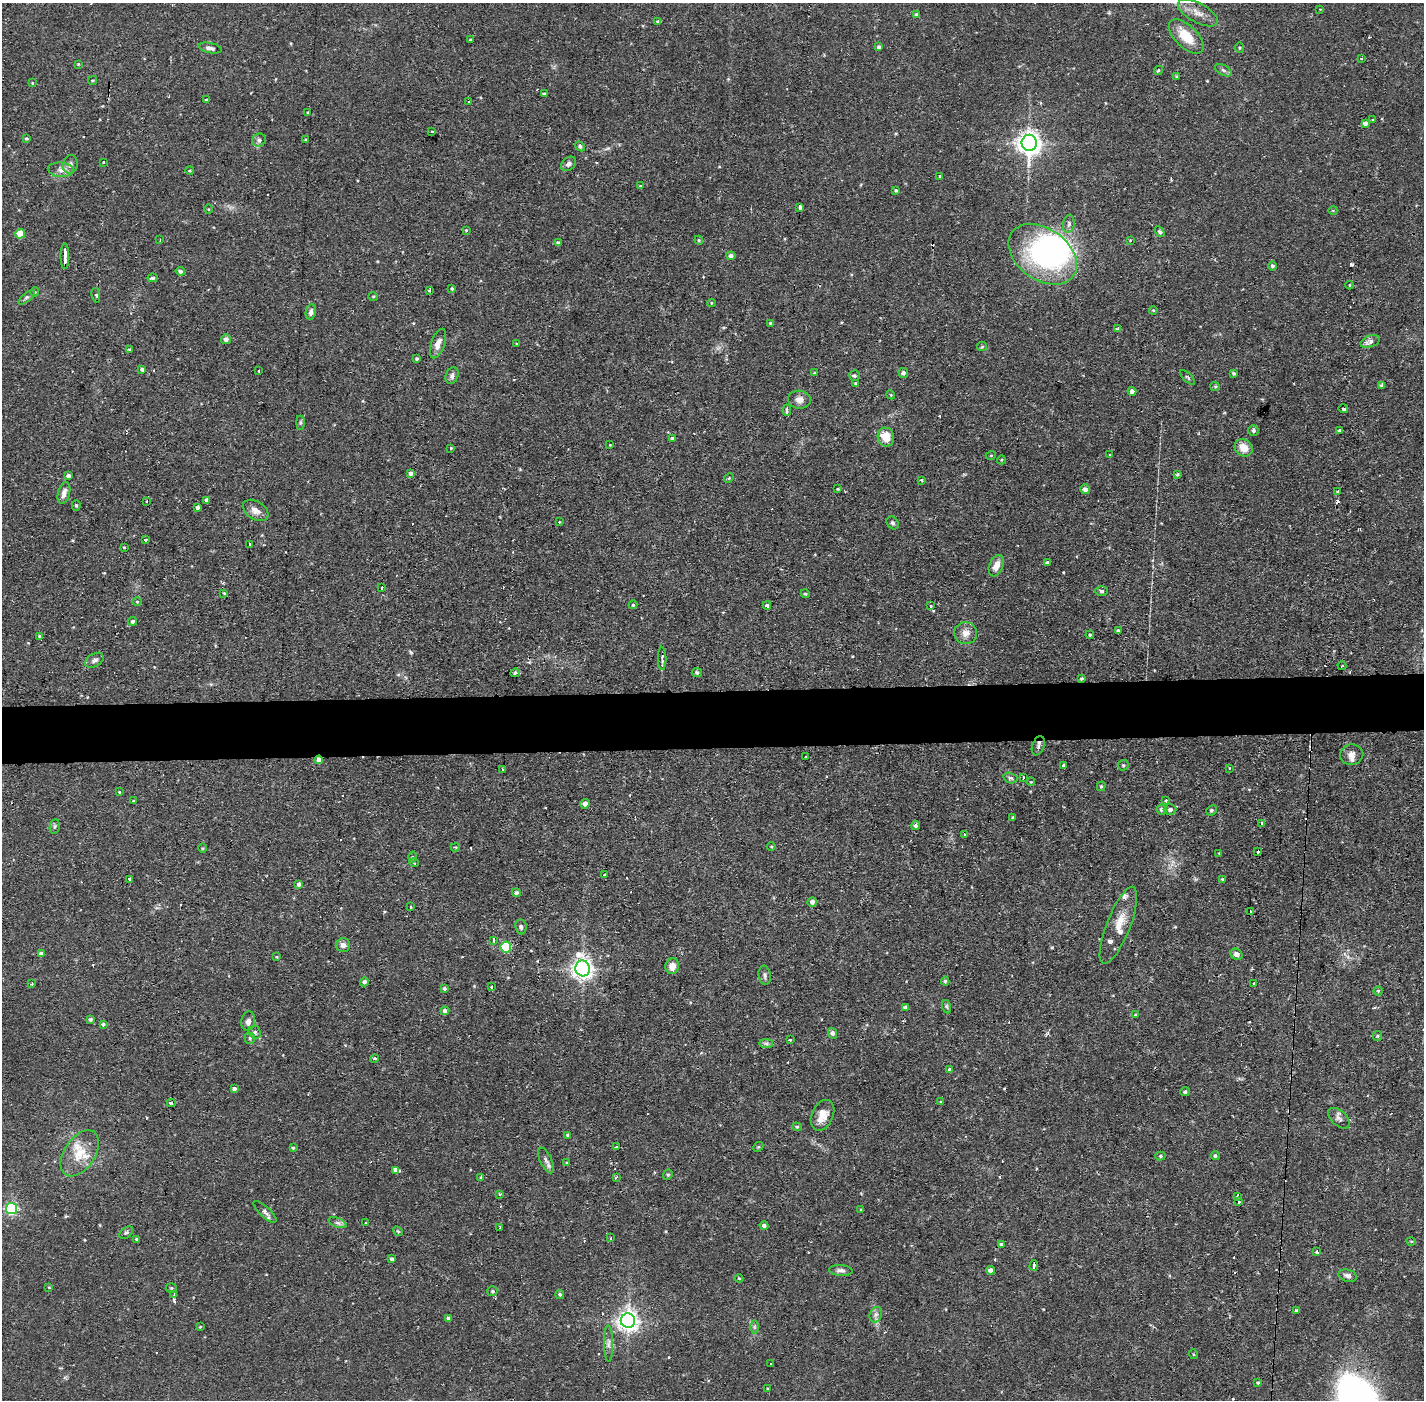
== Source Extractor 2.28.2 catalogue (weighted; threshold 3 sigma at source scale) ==
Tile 5 of 3 x 3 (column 2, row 2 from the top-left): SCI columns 1424-2845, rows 1450-2847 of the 4268 x 4298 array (HDU 1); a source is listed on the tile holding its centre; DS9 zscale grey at full resolution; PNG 1426 x 1402 px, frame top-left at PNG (2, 3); each listed source drawn as its Kron ellipse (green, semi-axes under 4 px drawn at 4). Shown black and unused: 4% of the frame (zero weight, under 2 of 3 exposures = <1% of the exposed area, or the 3 px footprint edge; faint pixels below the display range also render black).
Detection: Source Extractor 2.28.2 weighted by HDU 2 'WHT'; one run over the whole footprint, this tile lists its part. Background 0.0738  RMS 0.006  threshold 0.0271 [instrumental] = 3 sigma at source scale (4.5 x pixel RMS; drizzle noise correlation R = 1.50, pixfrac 1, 0.05/0.05 arcsec/px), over >= 5 px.
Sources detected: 308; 2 inside a brighter object's white glare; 30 cosmic-ray / hot-pixel residue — neither listed nor drawn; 6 inside a brighter listed object's ellipse — not listed separately; the other 270 listed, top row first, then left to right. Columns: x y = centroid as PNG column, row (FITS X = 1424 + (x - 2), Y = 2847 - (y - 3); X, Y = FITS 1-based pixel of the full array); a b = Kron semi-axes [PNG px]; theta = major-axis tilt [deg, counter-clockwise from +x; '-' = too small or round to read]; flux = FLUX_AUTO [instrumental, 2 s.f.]
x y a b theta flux
1320 9 2 2 - 0.48
1198 13 22 9 -28 6.4
916 14 3 3 - 0.73
657 22 4 4 - 1.2
1186 37 21 11 -44 15
471 40 3 3 - 2.2
879 47 4 4 - 1.4
210 48 12 5 -12 2.2
1239 48 5 3 - 0.61
1361 58 3 2 - 0.91
78 64 4 3 - 0.49
1158 70 5 3 - 1.2
1223 70 9 5 -28 1.6
1176 77 3 3 - 2.2
93 80 4 3 - 0.65
32 83 4 3 - 0.56
544 94 4 3 - 1.3
206 100 4 3 - 0.66
469 102 3 3 - 0.91
308 112 3 2 - 0.53
1373 120 3 3 - 1.1
1365 123 4 4 - 2.2
432 132 3 2 - 2.2
26 138 3 3 - 0.83
306 139 3 3 - 0.64
259 140 7 6 - 1.8
1029 143 8 7 - 510
580 146 5 4 - 1.1
104 162 3 3 - 1.4
70 164 9 7 75 2.5
569 164 8 6 40 2.3
61 170 13 7 -5 3.7
190 170 4 3 - 0.66
940 176 4 3 - 0.64
641 186 4 3 - 0.76
896 190 4 3 - 0.79
799 208 3 3 - 50
209 209 5 3 - 0.52
1333 210 4 3 - 0.47
1069 224 9 5 80 1.6
466 230 3 2 - 0.62
1160 232 6 4 -58 1.1
20 234 5 5 - 14
160 240 3 2 - 0.56
699 240 4 4 - 0.69
1130 240 2 2 - 0.4
558 243 4 3 - 1.2
1043 254 38 25 -35 130
65 256 13 3 90 12
731 256 4 4 - 2.2
1272 266 4 4 - 1.2
180 271 4 4 - 1.7
152 278 5 4 - 1.4
1350 285 4 3 - 0.69
452 288 4 3 - 0.64
430 290 3 3 - 4.8
35 292 4 4 - 0.64
96 295 7 3 -80 1.1
373 296 5 3 - 0.52
27 297 10 4 39 1.3
711 303 4 3 - 0.55
1153 310 4 3 - 0.53
311 312 7 5 78 2.2
770 323 4 4 - 0.62
1118 329 4 3 - 1.9
226 339 5 5 - 3
1370 341 10 5 19 3.9
438 343 15 6 70 4.4
516 344 3 2 - 1.2
982 347 5 4 - 0.71
130 350 3 2 - 1.3
417 359 3 3 - 0.8
142 369 4 3 - 1.3
259 370 3 2 - 0.7
815 373 4 4 - 0.82
903 373 5 4 - 1.7
1234 373 4 3 - 0.98
452 376 8 6 68 2.3
854 376 5 5 - 0.96
1188 377 10 4 -45 0.89
855 383 4 3 - 0.58
1382 385 4 4 - 1.6
1215 386 5 4 - 0.73
1132 391 4 4 - 2.2
891 395 4 3 - 0.52
799 400 11 9 -4 4
1343 409 5 3 - 2.6
787 410 6 3 90 2.6
300 423 7 4 -90 0.87
1253 431 5 5 - 1.4
1340 431 4 3 - 9.1
886 437 9 8 - 10
672 438 4 3 - 0.8
610 445 3 3 - 0.45
450 448 3 3 - 1.4
1244 448 10 8 -40 8.4
991 455 5 3 - 0.52
1109 455 3 2 - 0.67
1001 460 5 3 - 0.57
411 473 4 4 - 2.1
1177 474 3 3 - 0.76
68 476 4 3 - 1.8
729 478 5 4 - 0.66
922 480 4 3 - 0.58
838 489 3 3 - 0.59
1085 489 5 5 - 2.5
1338 491 2 2 - 0.83
64 493 11 6 75 3.5
207 500 4 3 - 2
147 501 3 2 - 0.89
76 505 5 4 - 0.87
198 507 4 3 - 1.7
256 510 14 9 -33 4.7
559 522 3 3 - 0.58
893 523 7 5 -49 1.2
145 540 3 2 - 1.2
249 544 3 3 - 1.8
124 547 3 3 - 0.56
1047 563 4 3 - 1.6
996 566 11 7 67 6.1
382 588 3 3 - 0.95
1102 591 6 4 -2 1.3
224 593 4 3 - 0.64
805 594 5 4 - 0.81
137 602 4 3 - 0.52
633 605 4 4 - 0.93
767 605 4 3 - 1.4
930 606 3 3 - 0.9
133 621 4 4 - 1.4
1118 631 4 3 - 1.1
966 633 11 11 - 5
1090 635 4 3 - 0.69
40 636 4 3 - 1.3
662 658 12 3 -89 1.5
94 660 10 6 31 2
1342 666 4 2 - 0.57
697 672 5 4 - 1.3
515 673 5 3 - 4.8
1082 678 3 3 - 1.6
1038 746 10 6 70 1.7
1352 755 12 10 11 3.7
805 757 3 3 - 1.3
319 760 4 4 - 2.9
1063 765 3 3 - 0.86
1123 765 5 5 - 0.97
1229 768 3 2 - 0.5
503 769 3 2 - 1.2
1010 778 7 5 -14 1.2
1023 778 3 2 - 1.4
1031 782 4 3 - 0.49
1101 786 5 4 - 0.7
119 792 4 3 - 0.62
134 801 3 3 - 1.1
1166 801 3 3 - 1
585 804 5 4 - 2.9
1162 810 5 5 - 1.4
1170 810 6 5 - 1.5
1211 810 5 4 - 0.92
1013 817 4 4 - 0.65
1261 824 3 3 - 1.5
55 826 7 5 83 1.1
915 826 4 4 - 1.7
964 835 3 3 - 2
455 847 4 4 - 0.58
771 847 4 3 - 0.52
203 848 5 3 - 0.58
1258 852 3 3 - 3.2
1219 853 3 3 - 0.38
413 857 5 3 - 0.65
414 863 5 3 - 0.6
605 875 3 3 - 1.2
130 879 4 3 - 2.1
1222 879 4 3 - 0.62
299 884 4 4 - 2.2
516 893 4 4 - 1.2
812 902 5 4 - 2.2
411 907 3 2 - 0.88
1250 912 3 3 - 1.1
1118 925 41 11 68 12
521 927 7 5 -82 1.6
494 940 4 3 - 1.9
343 945 7 7 - 3.1
506 947 5 5 - 47
41 954 4 4 - 2.8
1236 954 6 5 - 2.5
277 957 4 3 - 0.48
672 966 8 6 79 5.3
583 968 8 7 - 400
765 975 9 6 -82 1.7
945 981 4 4 - 1
364 982 4 4 - 1.9
32 984 3 2 - 0.66
1254 984 3 3 - 0.87
492 987 3 2 - 1.1
444 989 4 4 - 1.2
1378 991 4 4 - 0.87
905 1007 3 3 - 1.4
947 1007 7 4 -71 1
445 1011 4 4 - 1.6
1135 1015 3 3 - 0.47
91 1019 4 4 - 1.2
248 1021 9 7 79 2.7
103 1024 4 4 - 1.2
255 1032 7 5 -56 1.3
833 1033 5 4 - 1.7
1377 1036 5 4 - 0.81
250 1038 5 5 - 0.94
790 1040 3 2 - 0.59
766 1043 7 4 0 1.3
375 1059 4 2 - 0.94
949 1070 3 3 - 1.7
234 1089 4 3 - 1.7
1185 1092 5 4 - 1.3
941 1102 4 4 - 0.61
171 1103 4 3 - 2.9
822 1115 16 10 65 7.3
1339 1118 13 7 -43 2.4
797 1127 5 4 - 0.81
568 1135 3 3 - 0.87
616 1147 3 3 - 0.54
758 1147 5 4 - 0.76
293 1148 4 4 - 0.78
80 1153 26 15 56 15
1160 1156 5 4 - 0.9
1215 1156 4 4 - 1.2
546 1160 14 6 -65 2.6
567 1163 4 3 - 0.71
396 1171 4 3 - 120
668 1175 5 4 - 0.84
481 1177 3 3 - 0.77
616 1178 4 3 - 0.86
500 1194 3 3 - 1.7
1238 1196 3 3 - 6.9
1239 1202 3 2 - 1.2
11 1209 5 5 - 86
861 1210 3 3 - 0.51
265 1212 15 5 -43 2.4
338 1223 9 4 -21 1.7
366 1223 3 3 - 1
764 1225 4 4 - 1.7
499 1227 4 2 - 0.66
398 1231 5 4 - 0.7
126 1233 8 5 39 1.2
611 1238 4 2 - 0.56
137 1239 3 3 - 1.1
1411 1241 5 3 - 0.48
1001 1244 4 3 - 1
1316 1252 3 3 - 1.2
392 1259 4 3 - 1.3
1034 1266 5 3 - 2.5
841 1270 11 5 -4 2.3
991 1270 4 4 - 3.2
1348 1276 9 6 -15 2.5
739 1278 4 4 - 0.5
49 1287 4 3 - 0.46
171 1288 5 4 - 0.84
492 1291 5 5 - 0.95
174 1294 4 2 - 0.54
560 1294 4 4 - 0.91
1296 1311 3 3 - 0.89
876 1315 8 6 68 2
449 1318 4 4 - 1.4
628 1321 7 7 - 400
200 1327 3 3 - 0.5
754 1327 7 4 -90 1.1
609 1343 18 4 -89 2.7
1193 1354 5 3 - 0.53
771 1364 3 2 - 0.98
1258 1383 3 3 - 0.68
768 1389 3 3 - 0.59
Overlapping masked pixels (flux is a lower limit): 2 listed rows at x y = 515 673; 319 760